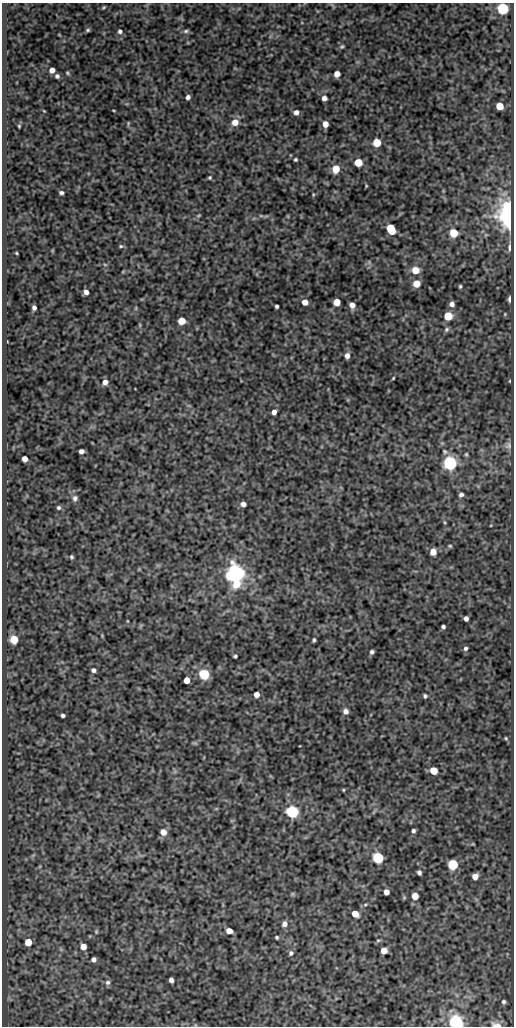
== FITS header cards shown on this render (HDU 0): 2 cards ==
NAXIS1  =                  512
NAXIS2  =                 1024

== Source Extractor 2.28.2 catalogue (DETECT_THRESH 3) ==
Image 512 x 1024 px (HDU 0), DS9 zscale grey, 1 PNG px = 1 image px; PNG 516 x 1028 px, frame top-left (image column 1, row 1024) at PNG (2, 3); no overlay
Background 165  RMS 0.64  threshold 1.91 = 3 sigma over >= 5 px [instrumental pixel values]
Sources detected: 117; all 117 listed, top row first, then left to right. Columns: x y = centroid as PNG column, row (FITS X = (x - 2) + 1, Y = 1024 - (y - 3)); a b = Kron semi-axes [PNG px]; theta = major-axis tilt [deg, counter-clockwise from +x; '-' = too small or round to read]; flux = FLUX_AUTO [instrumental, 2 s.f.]
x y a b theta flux
104 7 5 3 - 49
502 9 6 5 - 6900
88 30 5 4 - 67
120 31 5 5 - 120
186 31 7 4 15 87
342 47 6 4 47 65
52 70 5 4 - 310
67 73 5 4 - 50
337 74 5 5 - 430
57 76 4 4 - 100
188 97 4 4 - 150
324 98 5 5 - 200
500 106 5 5 - 1000
44 111 3 2 - 30
296 112 5 4 - 200
235 122 7 6 - 490
128 123 6 4 76 48
325 124 5 4 - 470
19 126 3 3 - 41
377 143 5 5 - 1600
295 160 3 3 - 66
358 162 5 5 - 1200
336 169 6 5 - 970
210 178 4 4 - 60
366 186 4 3 - 36
61 193 4 3 - 100
313 195 6 3 89 43
199 215 7 4 31 61
261 216 6 4 -19 58
509 216 8 5 -81 45000
391 229 8 5 -63 2400
453 233 5 5 - 1500
121 246 6 4 -20 69
510 247 7 4 89 140
16 253 3 3 - 42
105 265 6 3 -20 48
415 270 6 5 - 960
417 283 5 5 - 1000
460 286 3 3 - 57
86 292 5 4 - 200
510 299 5 3 - 150
305 302 5 5 - 440
337 302 5 5 - 820
452 304 5 5 - 190
352 305 5 5 - 330
277 306 4 4 - 87
34 308 5 4 - 140
448 316 5 5 - 1800
182 321 5 5 - 850
140 325 6 3 -72 43
447 329 7 6 - 92
347 356 6 5 - 220
393 378 3 2 - 40
510 381 3 2 - 29
105 382 6 6 - 260
274 412 5 4 - 220
508 446 10 8 64 160
81 451 5 4 - 200
445 452 7 6 - 100
466 454 6 4 89 60
25 459 5 4 - 350
450 463 6 6 - 11000
461 494 5 5 - 130
75 498 7 6 - 130
243 504 5 4 - 190
58 508 5 5 - 82
444 522 5 3 - 50
450 546 5 4 - 54
433 552 5 5 - 570
71 557 4 4 - 67
235 574 7 7 - 22000
236 584 9 7 51 850
466 618 4 4 - 180
127 621 5 3 - 33
443 627 4 3 - 94
14 639 5 5 - 1300
314 640 4 3 - 71
465 648 5 4 - 94
372 652 4 4 - 98
235 656 4 3 - 69
93 670 5 4 - 130
204 674 6 5 - 3900
187 680 5 5 - 550
256 694 5 5 - 300
425 696 4 3 - 78
346 711 5 5 - 210
63 715 4 4 - 100
506 738 4 3 - 43
195 743 9 3 5 58
433 771 5 5 - 910
343 790 3 3 - 40
292 812 6 6 - 7400
413 831 4 4 - 120
163 832 5 5 - 430
33 855 7 4 19 60
378 858 6 5 - 4800
453 865 6 5 - 3200
419 873 4 4 - 140
475 877 5 5 - 360
386 892 5 5 - 290
415 896 5 5 - 500
355 914 6 5 - 670
284 924 6 6 - 210
229 931 6 5 - 320
96 932 5 4 - 47
277 937 4 4 - 63
378 940 6 4 1 54
28 942 5 5 - 960
83 947 5 5 - 390
384 950 5 5 - 590
291 953 6 5 - 110
94 959 4 4 - 160
171 980 5 4 - 170
108 982 6 6 - 110
503 1002 3 3 - 76
455 1022 6 6 - 10000
496 1025 9 4 -12 300
At the frame edge (FLAGS 8, measured only in part): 3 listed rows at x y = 502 9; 455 1022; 496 1025